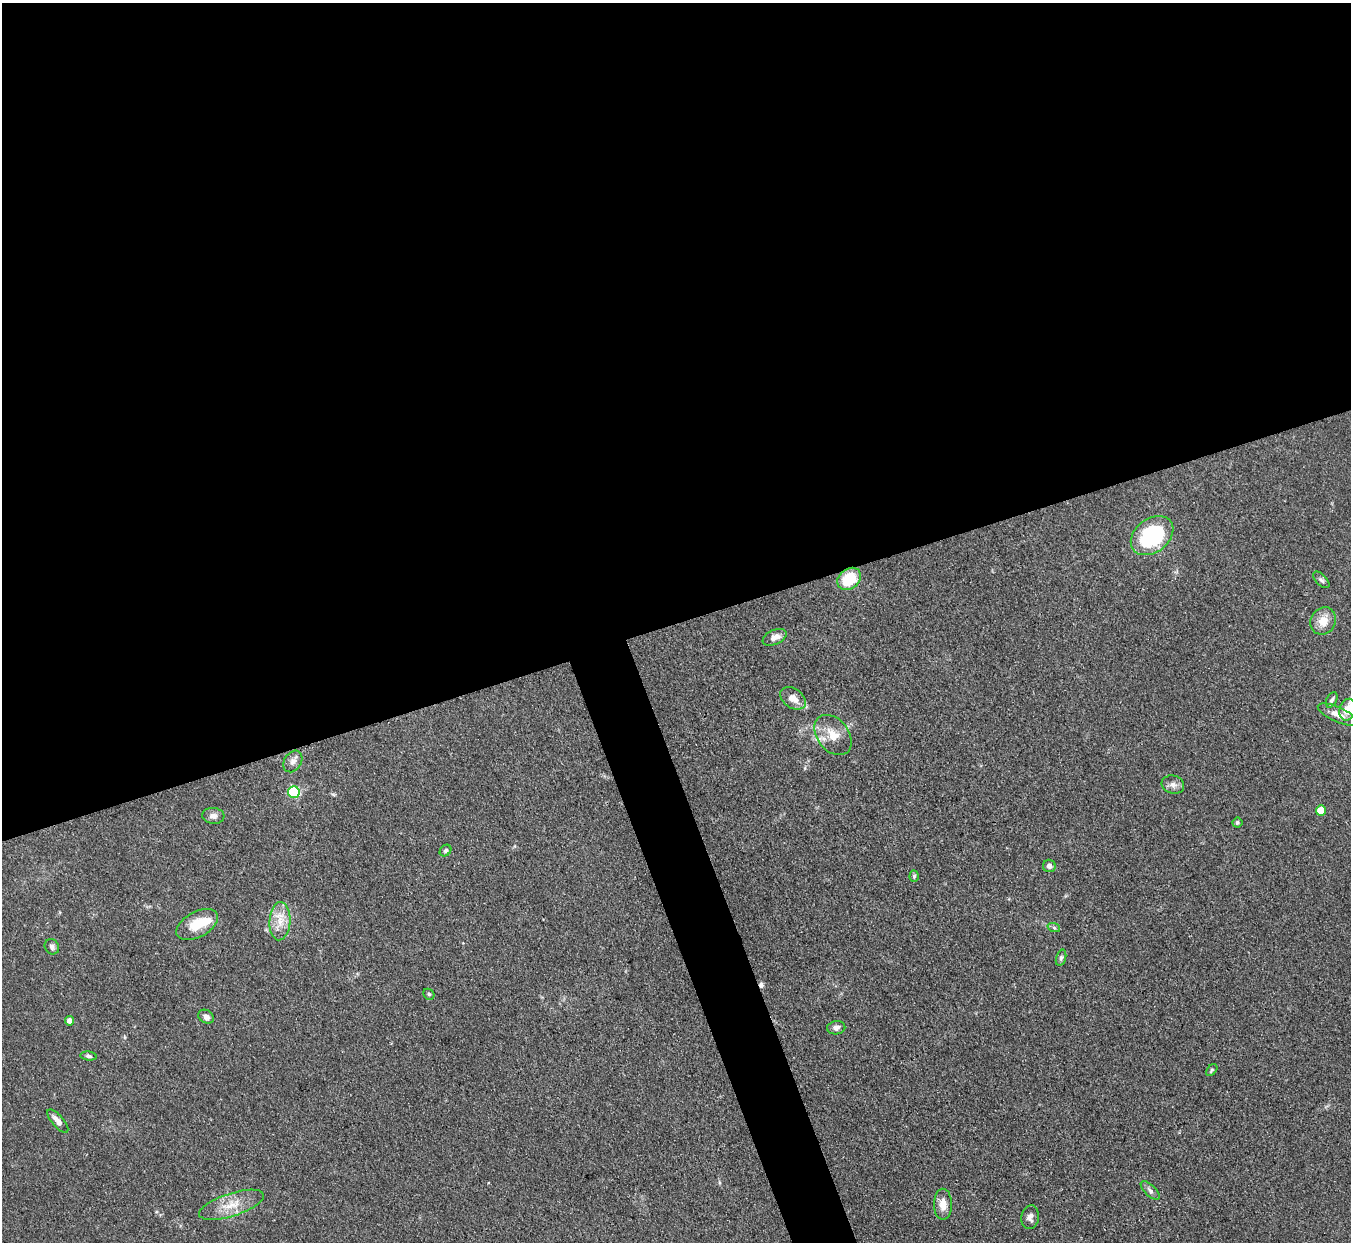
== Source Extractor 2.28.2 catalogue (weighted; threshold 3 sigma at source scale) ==
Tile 2 of 4 x 4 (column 2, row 1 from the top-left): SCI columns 1352-2700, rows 3998-5237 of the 5401 x 5387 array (HDU 1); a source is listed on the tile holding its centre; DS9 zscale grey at full resolution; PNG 1353 x 1244 px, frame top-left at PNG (2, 3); each listed source drawn as its Kron ellipse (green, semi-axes under 4 px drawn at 4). Shown black and unused: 52% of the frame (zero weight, under 3 of 4 exposures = <1% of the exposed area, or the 3 px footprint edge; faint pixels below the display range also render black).
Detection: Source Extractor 2.28.2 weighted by HDU 2 'WHT'; one run over the whole footprint, this tile lists its part. Background 0.111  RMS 0.0067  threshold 0.0301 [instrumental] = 3 sigma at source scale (4.5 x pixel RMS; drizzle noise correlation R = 1.50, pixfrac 1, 0.05/0.05 arcsec/px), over >= 5 px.
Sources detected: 37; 1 inside a brighter object's white glare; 1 cosmic-ray / hot-pixel residue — neither listed nor drawn; the other 35 listed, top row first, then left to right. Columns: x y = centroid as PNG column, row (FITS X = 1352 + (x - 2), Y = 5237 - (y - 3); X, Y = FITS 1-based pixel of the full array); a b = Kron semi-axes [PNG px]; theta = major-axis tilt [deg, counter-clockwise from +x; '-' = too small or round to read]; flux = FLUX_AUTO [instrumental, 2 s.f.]
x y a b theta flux
1152 536 23 17 38 67
849 579 13 10 38 25
1321 580 10 5 -46 1.7
1323 621 14 12 61 8.8
775 637 13 7 24 4.4
793 698 14 9 -35 6.5
1332 700 8 5 62 1.5
1348 710 11 8 74 11
1338 714 21 7 -24 6.6
833 735 22 16 -51 13
293 761 11 8 58 3.7
1173 785 11 9 -17 3.7
294 792 6 5 - 63
1321 810 5 5 - 15
213 816 11 8 -4 3.3
1237 822 5 5 - 1.1
445 851 6 5 - 1.3
1049 866 6 6 - 2.8
914 876 5 4 - 0.99
280 921 19 10 86 10
197 924 22 12 29 16
1054 928 6 4 -20 1.2
52 947 8 7 - 2.1
1061 958 8 5 74 1.4
429 994 6 5 - 1
206 1017 8 6 -32 2.8
70 1021 5 4 - 5.5
836 1028 9 6 9 2.7
89 1056 8 4 -7 1.3
1212 1070 7 4 50 1.1
58 1121 14 5 -49 5.2
1150 1190 12 5 -44 2.3
943 1204 15 9 -90 7.2
231 1205 34 11 18 14
1030 1217 12 8 81 3.4
Isophote crosses this tile's border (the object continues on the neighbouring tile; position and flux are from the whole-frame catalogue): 1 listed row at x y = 1348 710